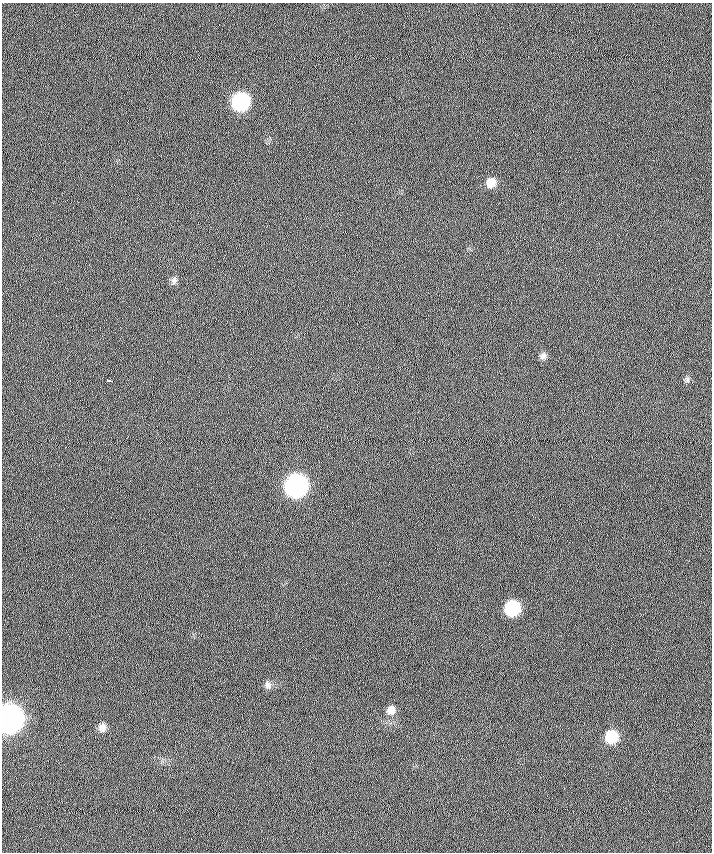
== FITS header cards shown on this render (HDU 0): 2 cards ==
NAXIS1  =                  710 /
NAXIS2  =                  850 /

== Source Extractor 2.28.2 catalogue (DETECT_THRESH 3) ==
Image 710 x 850 px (HDU 0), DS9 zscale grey, 1 PNG px = 1 image px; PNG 714 x 854 px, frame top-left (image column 1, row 850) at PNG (2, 3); no overlay
Background 0.129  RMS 6.7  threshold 20.2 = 3 sigma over >= 5 px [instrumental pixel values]
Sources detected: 14; all 14 listed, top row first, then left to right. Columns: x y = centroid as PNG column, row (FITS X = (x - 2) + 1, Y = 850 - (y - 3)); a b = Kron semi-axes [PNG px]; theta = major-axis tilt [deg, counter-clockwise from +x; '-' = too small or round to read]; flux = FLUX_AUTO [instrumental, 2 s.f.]
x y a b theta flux
240 102 11 10 - 78000
491 183 10 9 - 5200
174 280 9 8 - 1800
543 356 10 8 52 1900
687 379 7 7 - 1200
110 380 4 3 - 3500
327 426 3 2 - 1300
296 486 12 11 - 240000
512 608 10 10 - 38000
268 685 9 9 - 1900
391 710 10 9 - 3200
9 718 12 11 - 750000
102 727 10 9 - 2900
611 737 10 9 - 17000
At the frame edge (FLAGS 8, measured only in part): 1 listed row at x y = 9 718